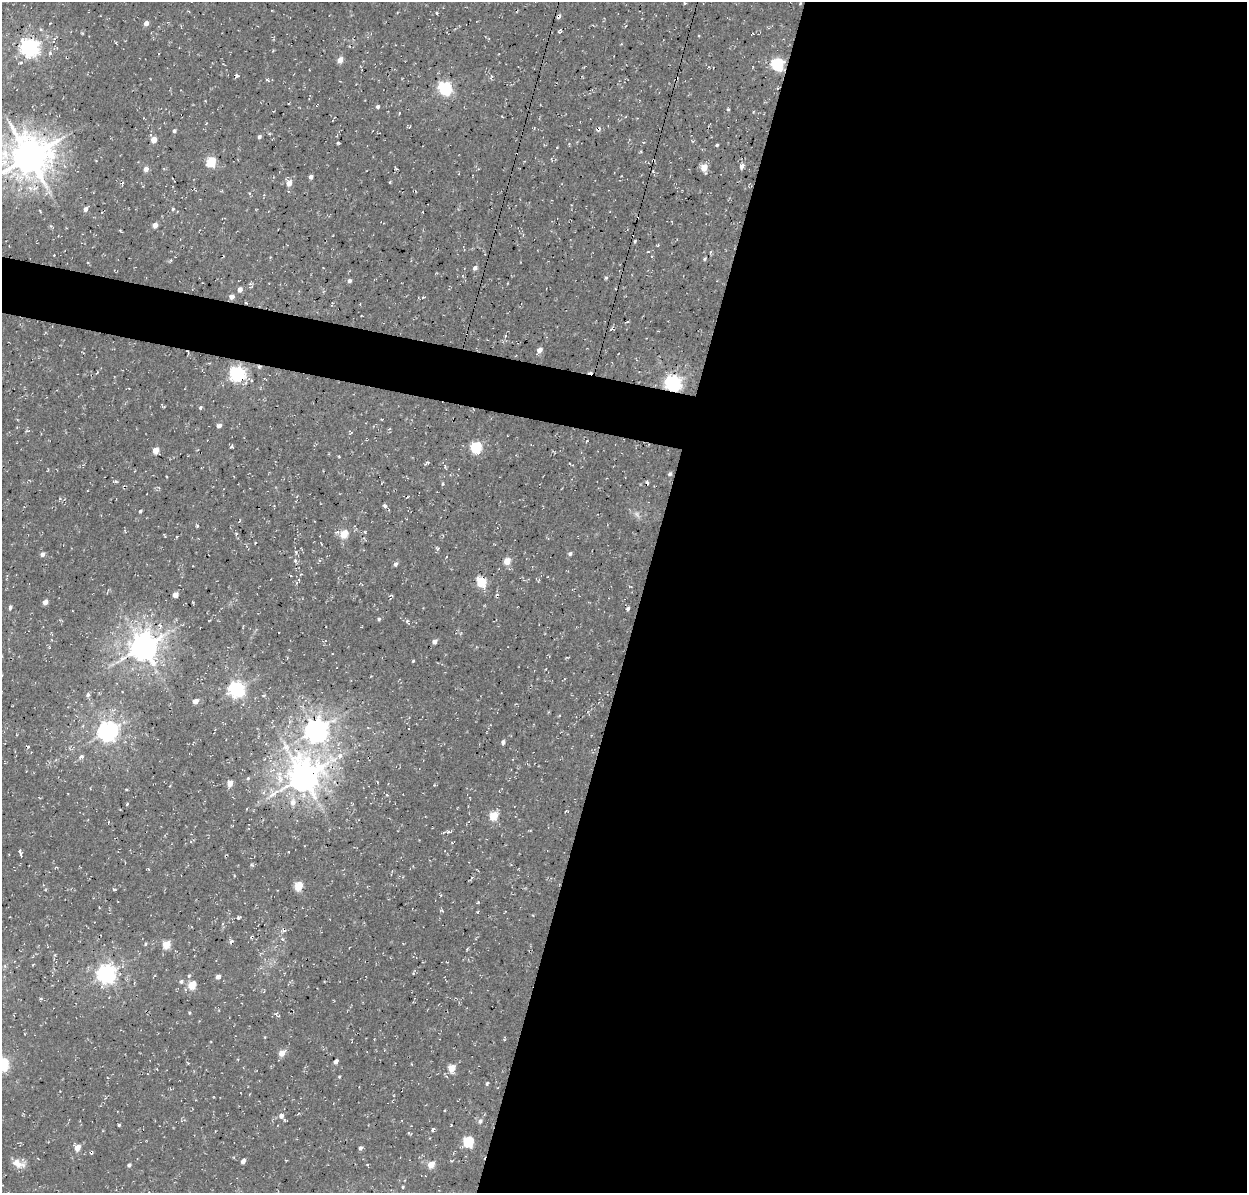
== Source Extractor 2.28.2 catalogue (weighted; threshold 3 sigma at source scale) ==
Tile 12 of 4 x 4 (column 4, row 3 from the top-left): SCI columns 3874-5118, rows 1511-2701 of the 5246 x 5340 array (HDU 1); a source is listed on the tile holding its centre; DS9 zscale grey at full resolution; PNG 1249 x 1195 px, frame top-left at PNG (2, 2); no overlay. Shown black and unused: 51% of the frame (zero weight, under 3 of 4 exposures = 8% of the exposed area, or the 3 px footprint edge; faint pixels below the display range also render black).
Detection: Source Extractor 2.28.2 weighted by HDU 2 'WHT'; one run over the whole footprint, this tile lists its part. Background 0.00446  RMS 0.0022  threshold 0.00995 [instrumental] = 3 sigma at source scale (4.5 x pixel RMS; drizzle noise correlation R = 1.50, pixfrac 1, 0.0396/0.0396 arcsec/px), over >= 5 px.
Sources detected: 166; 1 too faint to see at this stretch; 8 cosmic-ray / hot-pixel residue — not listed; the other 157 listed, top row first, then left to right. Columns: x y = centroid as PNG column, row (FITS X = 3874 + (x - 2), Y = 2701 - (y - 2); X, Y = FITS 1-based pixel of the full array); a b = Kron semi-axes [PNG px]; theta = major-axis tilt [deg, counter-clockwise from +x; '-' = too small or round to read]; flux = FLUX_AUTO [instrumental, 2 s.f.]
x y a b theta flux
684 3 4 3 - 0.22
800 3 3 2 - 0.19
437 13 4 2 - 0.24
559 16 5 4 - 0.56
146 23 5 4 - 1.4
560 31 4 3 - 0.31
753 34 3 2 - 0.15
699 36 3 3 - 0.25
29 48 7 6 - 110
340 60 5 4 - 2.3
777 64 6 6 - 31
360 66 5 3 - 0.18
237 76 5 4 - 0.4
491 77 7 3 51 0.32
268 80 5 4 - 0.3
445 88 6 6 - 41
377 107 4 4 - 0.59
728 109 4 4 - 0.29
399 113 3 2 - 0.18
206 123 4 3 - 0.16
599 129 9 4 52 0.57
174 131 4 3 - 0.53
259 137 4 4 - 0.55
154 140 4 4 - 2.6
338 143 4 3 - 0.3
717 145 3 3 - 0.32
557 147 3 3 - 0.16
641 151 4 3 - 0.25
29 157 12 12 - 650
653 161 4 3 - 0.24
211 162 6 5 - 13
742 166 6 5 - 0.98
704 167 5 5 - 4
146 169 5 4 - 1.5
653 172 5 3 - 0.25
311 177 4 4 - 0.84
390 182 4 3 - 0.18
289 183 5 5 - 2.3
85 209 5 4 - 1.1
173 209 4 4 - 0.28
40 210 4 3 - 0.23
155 225 4 4 - 1.5
635 241 4 3 - 0.28
705 259 5 4 - 0.28
475 268 5 4 - 0.93
606 278 4 4 - 0.38
350 281 4 4 - 0.71
240 290 6 5 - 0.91
231 297 6 5 - 0.96
423 297 5 3 - 0.22
246 303 4 2 - 0.2
505 336 4 3 - 0.22
540 350 6 5 - 1.5
237 374 6 6 - 61
673 383 6 6 - 81
200 408 5 4 - 0.37
219 425 5 4 - 0.93
351 433 5 3 - 0.22
476 447 6 5 - 22
156 450 5 5 - 2.8
339 456 4 3 - 0.17
427 463 7 3 28 0.34
445 466 7 3 -81 0.32
670 474 5 4 - 0.51
166 476 3 2 - 0.17
115 481 7 3 -9 0.32
647 482 4 2 - 0.28
124 486 5 3 - 0.27
408 497 3 2 - 0.16
385 506 6 4 -37 0.51
140 511 4 3 - 0.32
197 526 3 3 - 0.34
365 532 4 3 - 0.23
344 534 5 4 - 7.2
296 552 5 4 - 0.37
42 554 5 4 - 1
570 554 5 4 - 0.49
295 561 6 5 - 0.47
507 561 5 4 - 4.3
395 564 5 4 - 0.62
481 582 6 5 - 14
538 582 5 3 - 0.23
175 595 5 4 - 1.9
391 595 5 3 - 0.26
45 602 5 4 - 1.5
10 607 6 4 78 0.4
628 609 5 4 - 0.47
379 619 5 4 - 0.36
160 626 10 6 -63 0.88
434 642 4 4 - 1.3
143 647 9 8 - 340
567 657 5 3 - 0.22
413 661 4 3 - 0.21
236 689 6 6 - 74
88 695 5 4 - 0.62
264 695 5 3 - 0.29
195 701 4 4 - 2.1
83 726 4 3 - 0.22
315 730 8 8 - 210
107 731 7 7 - 150
503 742 5 4 - 0.64
286 746 18 11 -74 3.2
340 755 8 5 -73 0.9
81 757 8 5 26 0.61
303 777 11 10 - 440
248 778 5 4 - 0.28
377 782 4 2 - 0.18
230 783 5 4 - 2.5
434 785 3 3 - 0.24
126 789 4 2 - 0.24
264 792 6 4 71 0.38
293 802 10 8 80 1.6
127 804 3 3 - 0.35
567 811 5 3 - 0.22
493 816 5 5 - 8.4
530 831 4 2 - 0.21
449 832 7 4 5 0.47
20 851 6 4 -79 0.61
251 865 6 3 -37 0.29
298 886 5 5 - 8.1
114 889 4 3 - 0.35
478 902 5 3 - 0.2
441 911 6 3 -9 0.27
238 918 4 3 - 0.27
282 939 6 5 - 0.44
231 941 7 5 46 0.53
166 945 5 5 - 6.6
467 949 4 3 - 0.23
5 966 6 4 -71 0.32
106 974 7 7 - 110
189 976 6 5 - 0.37
218 976 6 4 25 0.73
181 981 6 5 - 0.52
192 985 5 5 - 7.6
41 998 5 3 - 0.24
189 1013 4 3 - 0.19
282 1053 5 4 - 2.9
336 1061 5 4 - 0.82
2 1064 6 6 - 43
411 1064 4 2 - 0.15
452 1068 5 5 - 4.7
339 1077 4 3 - 0.22
487 1083 4 3 - 0.39
281 1116 6 6 - 1.1
480 1121 6 5 - 0.72
119 1125 3 3 - 0.25
433 1129 5 3 - 0.49
409 1133 5 3 - 0.28
468 1142 6 5 - 17
77 1147 5 5 - 2.8
360 1148 5 4 - 0.53
91 1152 4 3 - 0.34
243 1161 5 4 - 1.1
17 1163 16 10 -21 1.9
129 1165 4 4 - 0.56
431 1165 6 5 - 3.6
403 1187 3 3 - 0.23
Overlapping masked pixels (flux is a lower limit): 7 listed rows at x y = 559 16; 777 64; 599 129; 653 161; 246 303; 673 383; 91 1152
Isophote crosses this tile's border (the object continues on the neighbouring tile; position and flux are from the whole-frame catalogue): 2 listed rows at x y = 29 157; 2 1064